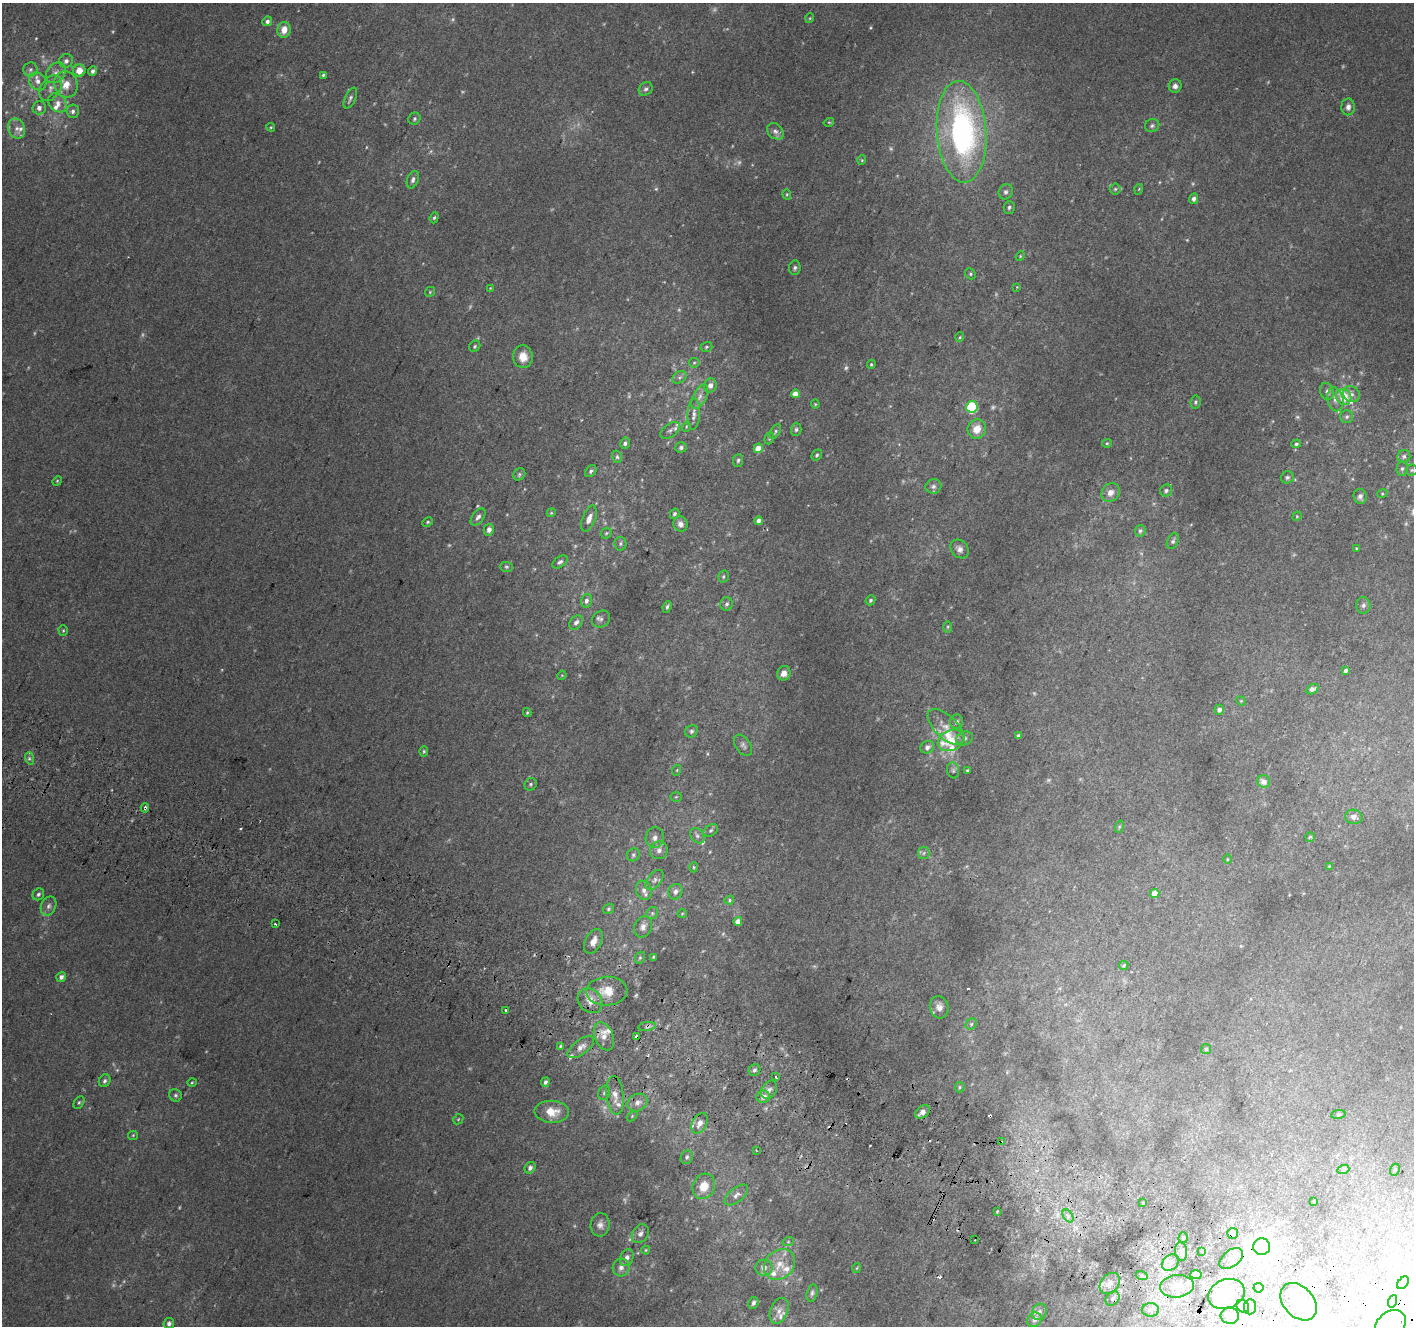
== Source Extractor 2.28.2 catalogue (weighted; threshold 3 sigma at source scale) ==
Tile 6 of 4 x 4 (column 2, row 2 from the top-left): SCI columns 1441-2852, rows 2958-4281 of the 5694 x 5850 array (HDU 1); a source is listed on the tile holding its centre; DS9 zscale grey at full resolution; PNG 1416 x 1328 px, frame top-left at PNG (2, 3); each listed source drawn as its Kron ellipse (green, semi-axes under 4 px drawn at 4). Shown black and unused: <1% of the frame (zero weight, under 2 of 3 exposures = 2% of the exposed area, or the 3 px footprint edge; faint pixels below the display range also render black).
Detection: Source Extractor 2.28.2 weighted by HDU 2 'WHT'; one run over the whole footprint, this tile lists its part. Background 0.0702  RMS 0.013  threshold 0.0594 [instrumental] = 3 sigma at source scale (4.5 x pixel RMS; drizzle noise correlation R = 1.50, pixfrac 1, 0.0396/0.0396 arcsec/px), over >= 5 px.
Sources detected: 317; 34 too faint to see at this stretch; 5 inside a brighter object's white glare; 11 cosmic-ray / hot-pixel residue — neither listed nor drawn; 19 inside a brighter listed object's ellipse — not listed separately; the other 248 listed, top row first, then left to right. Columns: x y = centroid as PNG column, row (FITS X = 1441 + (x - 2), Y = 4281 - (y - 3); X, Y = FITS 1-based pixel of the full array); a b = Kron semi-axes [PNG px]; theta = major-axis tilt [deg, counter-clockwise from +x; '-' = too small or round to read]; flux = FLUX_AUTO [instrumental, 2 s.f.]
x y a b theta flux
810 18 5 3 - 1.2
267 21 5 4 - 4.5
284 30 8 6 77 15
66 61 7 7 - 5.3
30 69 7 7 - 4
79 70 6 6 - 17
92 71 5 4 - 4.3
56 73 11 8 50 9.1
323 75 3 3 - 1.9
38 81 9 8 - 8.5
66 84 13 11 -66 19
1175 86 7 6 - 5.3
51 88 14 9 56 10
646 89 7 6 - 3.9
350 98 11 5 66 4
58 103 11 8 -47 8.3
1348 107 8 6 89 6.1
39 108 7 6 - 6.4
73 111 7 6 - 4
414 119 6 5 - 2.4
829 122 5 3 - 1.1
1152 126 7 6 - 3.2
271 127 4 4 - 1.5
17 128 10 8 -68 7.3
775 131 9 7 -41 5.5
961 132 51 24 -86 350
862 160 5 4 - 1.5
413 180 9 5 70 4.3
1115 189 5 5 - 2.2
1139 189 5 3 - 1.2
1006 192 8 6 58 3.8
787 194 5 4 - 1.4
1194 199 5 4 - 5.3
1009 207 6 5 - 2.8
434 218 6 4 70 2.3
1020 256 5 4 - 1.4
795 268 7 5 83 2.9
970 274 6 5 - 2.1
1017 287 4 3 - 1.1
490 288 4 4 - 1.1
430 292 5 4 - 1.5
960 337 5 4 - 1.7
475 346 6 5 - 2.3
706 347 6 4 18 2.1
523 357 11 9 -86 17
694 363 5 5 - 2
871 364 4 3 - 1.7
679 377 7 5 32 3.6
710 385 7 6 - 6
1327 391 8 7 - 4.5
795 394 4 4 - 7.9
1351 394 9 7 -40 5.3
700 397 13 6 63 7.8
1344 397 8 7 - 30
1335 399 12 8 -79 7.9
1195 402 6 5 - 2.3
815 404 4 4 - 1.3
972 407 6 5 - 100
694 414 15 6 87 7.8
1347 417 6 6 - 3.1
686 427 5 3 - 1.4
796 429 7 5 87 3
977 429 10 9 - 17
670 430 11 6 35 5.3
775 431 8 4 61 2.6
769 438 6 4 69 1.9
625 443 6 4 75 2.9
1107 443 5 4 - 1.6
1296 444 5 4 - 2.4
681 447 6 5 - 3.5
758 448 5 4 - 19
817 455 6 4 53 2.3
1404 456 6 6 - 3.6
617 457 6 5 - 2.6
738 460 6 5 - 2.5
1402 469 7 5 87 3.4
1412 470 5 5 - 2.2
591 471 6 5 - 3
519 474 6 5 - 2.3
1287 477 6 6 - 2.8
57 481 5 4 - 1.5
933 486 8 7 - 4.4
1166 491 6 6 - 3.4
1111 493 10 8 48 10
1382 494 5 3 - 1.5
1360 496 7 6 - 6
551 513 4 3 - 1.2
675 514 5 4 - 3.1
1297 516 5 4 - 1.3
478 517 10 5 54 5
589 519 14 6 69 9.7
758 521 4 4 - 5.6
428 522 6 4 27 1.9
680 524 8 7 - 7.1
489 530 6 5 - 5.9
1140 531 6 5 - 2.6
606 533 6 5 - 1.9
1173 541 8 5 64 3.6
620 544 7 6 - 3
1356 548 4 3 - 1.4
960 549 10 8 -48 7
560 562 8 5 35 3.6
506 567 6 5 - 2
723 576 6 5 - 2.1
870 600 5 4 - 2.3
586 601 7 5 77 5
727 604 6 6 - 3.4
1363 605 8 7 - 4.4
667 607 6 4 67 2.6
601 619 9 8 - 4.9
576 622 8 5 48 5
948 627 6 4 89 1.7
63 631 5 4 - 1.7
1346 670 4 4 - 3.5
784 673 7 7 - 9.8
562 675 5 3 - 1.1
1312 689 6 4 32 5.4
1241 701 5 4 - 1.2
1219 710 5 5 - 4.5
527 713 4 4 - 1.4
957 722 7 6 - 4.1
946 727 23 11 -44 18
691 731 6 6 - 3.2
1018 736 4 4 - 2.4
965 738 8 6 26 4.4
951 740 14 10 24 26
743 745 12 7 -55 5
927 747 7 6 - 6.2
424 751 5 4 - 1.8
29 758 6 4 -73 2.6
677 770 5 3 - 1.4
953 770 8 6 -76 3.1
967 770 3 3 - 1.8
1264 781 6 6 - 8.2
531 784 6 5 - 2.5
676 797 5 5 - 1.8
145 808 5 3 - 3.7
1354 817 8 7 - 6.4
1119 827 6 4 72 1.7
711 830 8 5 32 2.8
697 836 8 6 -50 4.1
1310 837 5 4 - 1.9
655 838 10 9 - 6.8
659 850 9 8 - 6.3
924 853 6 5 - 3
633 855 7 6 - 2.9
1227 859 5 3 - 1.2
1329 866 4 4 - 1.1
693 867 5 3 - 1.3
654 880 12 6 51 5.8
644 890 10 7 -68 7.4
675 892 8 7 - 5.7
38 894 6 5 - 2.7
1155 894 5 4 - 16
729 900 5 4 - 1.7
48 906 10 7 66 5.7
608 909 6 5 - 2.3
652 913 6 5 - 2.5
682 913 5 3 - 1.3
738 921 4 4 - 8.3
275 924 3 3 - 4
643 927 11 8 65 7
593 941 13 8 63 11
653 957 4 3 - 1.5
640 958 6 4 68 2.1
1124 965 5 4 - 1.8
61 977 5 4 - 5
607 991 20 14 3 26
590 1001 13 11 -45 13
939 1007 11 9 -75 8.8
505 1010 3 3 - 9
971 1024 6 5 - 2.1
647 1026 9 4 8 3.3
604 1036 15 9 -67 12
636 1037 3 3 - 9.3
560 1046 4 4 - 1.5
581 1047 15 7 37 9
1206 1049 5 5 - 2.2
754 1070 6 5 - 3.6
776 1077 3 2 - 3
105 1081 6 5 - 3.7
545 1082 5 4 - 3.8
192 1083 5 3 - 1.3
960 1087 5 4 - 1.8
769 1090 10 7 58 5.9
604 1093 7 5 73 3.4
175 1095 6 6 - 3.1
615 1095 19 8 -85 14
763 1097 7 6 - 8.6
79 1102 7 5 61 2.3
637 1103 10 8 31 8.5
552 1112 17 11 -2 22
922 1112 8 5 38 8.2
1338 1114 7 3 8 1.6
632 1116 6 4 46 1.6
458 1119 6 4 45 1.5
700 1123 11 7 60 8.9
133 1135 5 4 - 1.4
1001 1142 3 3 - 4.2
756 1150 3 2 - 1
687 1157 7 6 - 3.4
530 1168 6 5 - 4.3
1343 1170 6 4 20 2
1395 1170 6 4 70 1.9
704 1186 13 11 65 23
736 1195 14 7 39 7.1
1314 1201 3 2 - 1
1143 1203 4 3 - 1.7
997 1211 3 2 - 1.1
1068 1216 7 4 -57 3.4
600 1225 11 9 85 7.3
1233 1233 5 5 - 10
640 1234 10 7 55 6
1183 1238 5 4 - 1.6
975 1240 2 2 - 1.1
788 1242 6 3 19 1.5
1262 1247 8 8 - 1400
646 1250 4 4 - 1.3
1181 1251 9 6 -83 5.1
1202 1252 4 3 - 1.7
627 1258 9 6 67 5.9
1231 1258 13 8 38 10
1171 1262 9 7 44 6.3
779 1264 17 14 43 23
621 1268 9 8 - 6.5
764 1268 8 8 - 7.1
857 1268 5 3 - 1.1
1196 1275 6 4 -1 7.8
1142 1276 6 4 -18 2.1
1110 1283 12 8 50 8.5
1403 1283 7 4 53 2.6
1177 1286 17 11 6 17
1258 1288 5 5 - 4.2
812 1293 9 5 75 3.4
1226 1294 19 14 20 39
1113 1299 8 6 47 4.4
1393 1301 6 4 71 2.5
1299 1302 21 15 -48 41
753 1303 6 5 - 3.6
1243 1306 7 5 -47 4.4
1250 1307 7 6 - 4.3
1150 1310 9 6 -1 5.2
779 1311 13 8 67 8.8
1039 1312 8 7 - 5.5
1230 1316 9 8 - 7.7
1034 1320 8 6 47 4.3
169 1324 6 5 - 4.9
1390 1325 17 13 43 29
Overlapping masked pixels (flux is a lower limit): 6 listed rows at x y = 145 808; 647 1026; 636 1037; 1001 1142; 1233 1233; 1262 1247
Isophote crosses this tile's border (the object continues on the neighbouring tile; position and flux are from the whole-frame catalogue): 1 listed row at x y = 1390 1325